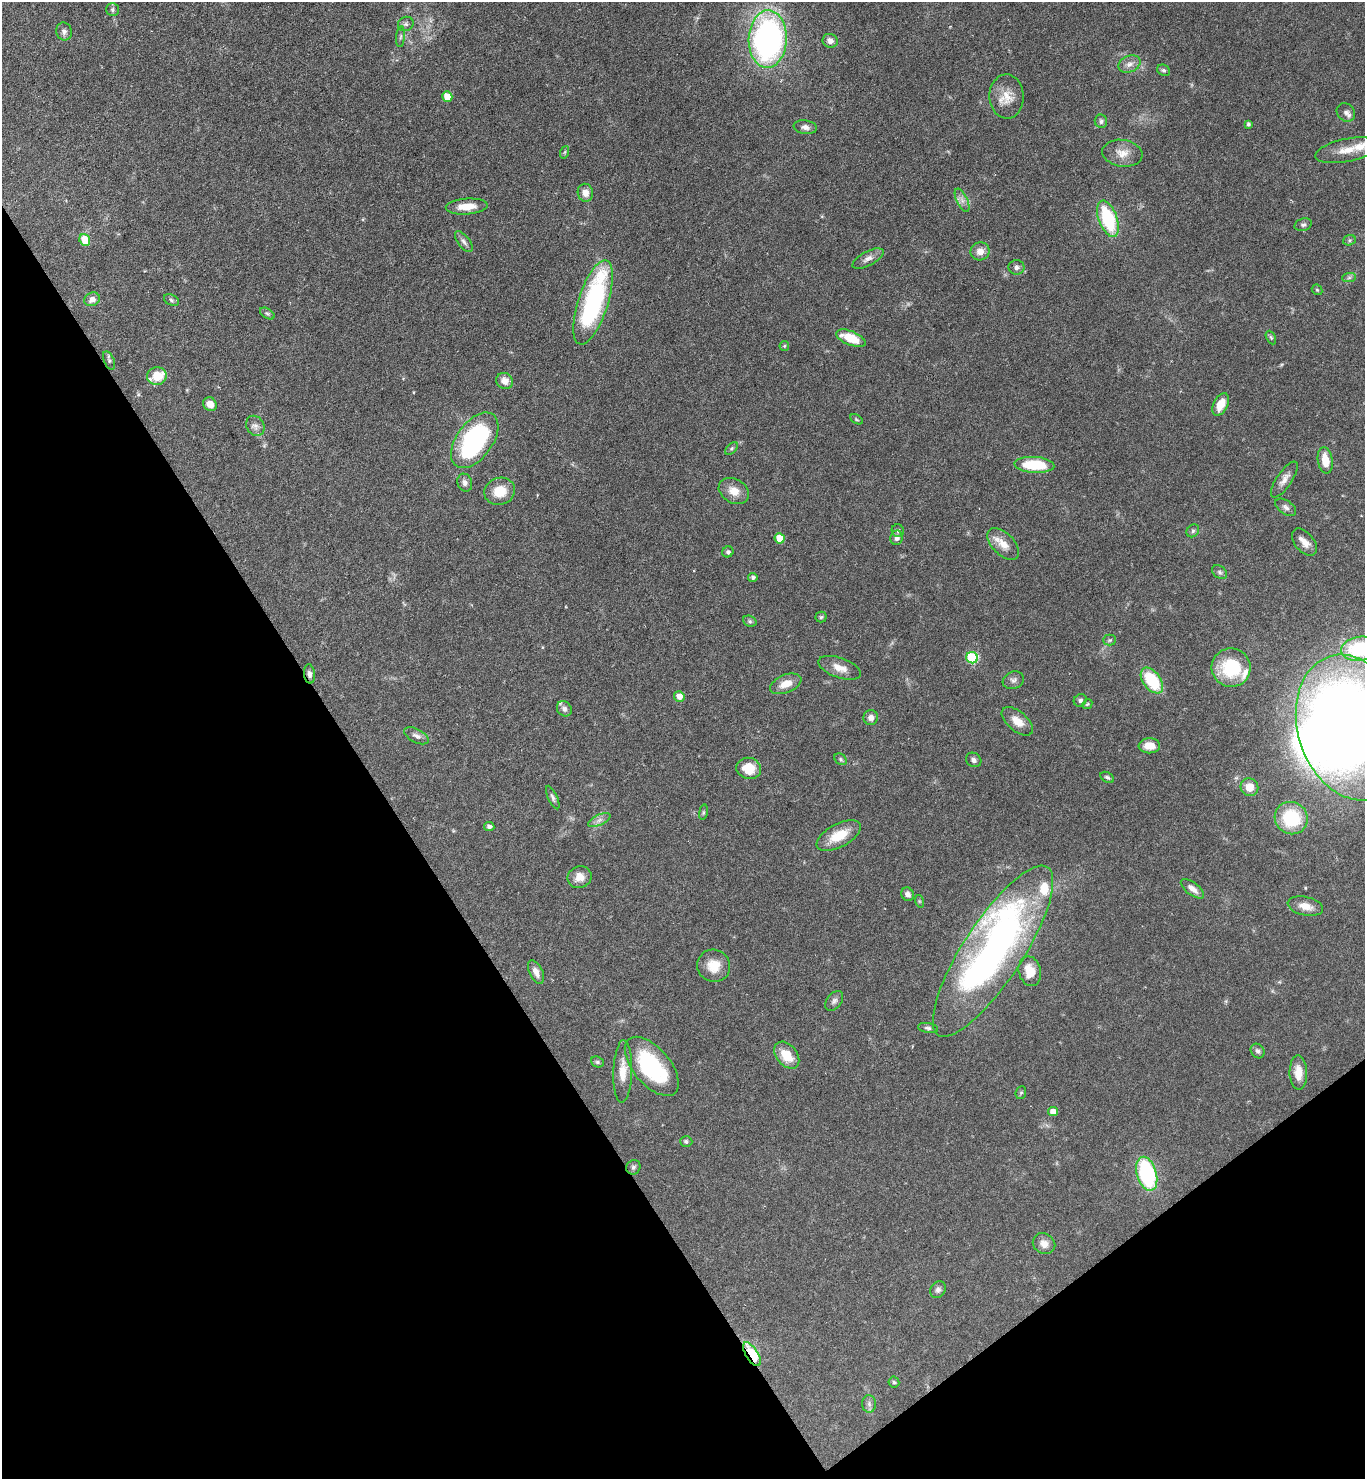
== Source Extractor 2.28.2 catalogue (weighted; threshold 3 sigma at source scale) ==
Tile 14 of 4 x 4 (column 2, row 4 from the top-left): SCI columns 1661-3023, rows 2-1478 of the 5906 x 5911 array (HDU 1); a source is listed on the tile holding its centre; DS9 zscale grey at full resolution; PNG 1367 x 1481 px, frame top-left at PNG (2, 2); each listed source drawn as its Kron ellipse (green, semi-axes under 4 px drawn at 4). Shown black and unused: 32% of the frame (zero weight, under 4 of 7 exposures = <1% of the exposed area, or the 3 px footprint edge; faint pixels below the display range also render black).
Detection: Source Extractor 2.28.2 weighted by HDU 2 'WHT'; one run over the whole footprint, this tile lists its part. Background 0.0625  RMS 0.0028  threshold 0.0115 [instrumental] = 3 sigma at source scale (4.09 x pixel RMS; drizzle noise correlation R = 1.36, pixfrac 0.8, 0.05/0.05 arcsec/px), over >= 5 px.
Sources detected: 129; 2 inside a brighter object's white glare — neither listed nor drawn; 7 inside a brighter listed object's ellipse — not listed separately; the other 120 listed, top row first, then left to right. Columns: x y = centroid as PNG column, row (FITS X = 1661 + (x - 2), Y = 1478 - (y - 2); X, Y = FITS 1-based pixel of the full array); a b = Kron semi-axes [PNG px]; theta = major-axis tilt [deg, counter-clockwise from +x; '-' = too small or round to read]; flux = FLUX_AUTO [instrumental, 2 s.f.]
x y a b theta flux
113 10 6 6 - 0.55
406 24 8 7 - 0.79
64 31 9 8 - 0.99
400 37 10 4 85 0.59
768 39 29 19 88 80
830 41 8 7 - 1.3
1129 64 11 8 24 1.6
1163 70 7 5 -28 0.51
1007 96 22 17 -88 4.5
447 97 5 5 - 5.6
1346 112 10 8 -47 1.2
1101 121 7 6 - 0.74
1248 124 4 3 - 0.61
805 127 12 6 -8 1.1
1347 150 32 11 11 5.5
565 152 6 4 71 0.36
1122 153 20 13 -9 3.4
585 193 9 7 -78 2.1
962 200 12 5 -64 1.3
467 207 21 8 4 4.3
1108 219 19 9 -70 18
1303 225 9 6 17 0.7
85 240 6 5 - 5.5
1349 240 6 5 - 0.44
464 242 12 6 -52 1
980 251 9 9 - 2.1
868 258 17 7 28 1.6
1016 267 8 7 - 0.97
1349 278 7 4 1 0.55
1317 290 6 4 -44 0.39
92 299 8 6 24 1.4
171 300 8 5 -28 0.6
593 302 44 15 72 44
267 314 8 4 -32 0.52
1271 337 7 4 -62 0.44
851 338 16 7 -22 6.7
784 346 5 4 - 0.34
109 361 10 5 -66 0.59
157 376 10 9 - 4.7
505 381 8 8 - 2.2
210 404 7 6 - 2.2
1221 405 12 7 63 4.1
856 419 7 4 -31 0.34
255 426 10 8 -59 1.3
475 440 32 18 54 44
732 448 7 4 45 0.46
1325 460 13 7 -82 4.2
1034 465 20 8 -4 11
1284 479 21 7 56 2.1
465 483 9 7 -70 1.2
500 491 15 13 19 5.5
734 491 16 12 -28 3.4
1286 507 12 6 -34 1
898 531 6 6 - 0.74
1193 531 7 5 46 0.58
780 538 5 5 - 6.3
897 538 7 6 - 1.2
1304 542 16 9 -49 2.2
1003 544 20 10 -45 3.5
728 552 6 5 - 0.67
1220 572 8 6 -41 0.7
753 577 4 4 - 0.7
821 617 5 5 - 0.41
750 621 7 5 -21 0.53
1110 640 6 5 - 0.48
1360 649 19 12 8 21
972 658 6 5 - 20
840 668 22 10 -20 3.1
1231 668 19 19 - 15
309 674 9 5 -85 0.92
1013 680 11 8 20 1.1
1152 681 15 8 -53 13
786 684 16 9 23 3.4
679 696 5 5 - 2.5
1080 700 7 6 - 0.79
1087 704 5 4 - 0.36
564 709 8 7 - 1.1
871 717 7 7 - 1.2
1017 721 19 10 -40 3.3
1352 727 74 53 -72 340
416 736 13 6 -27 1.2
1149 746 11 7 -1 3.2
840 759 6 5 - 0.49
974 760 8 7 - 0.82
749 768 12 10 -14 4.8
1107 777 7 5 -31 0.55
1249 787 9 8 - 3
553 797 13 4 -66 0.73
703 812 8 4 81 0.4
1291 818 17 16 - 15
599 820 12 5 26 1.2
489 826 5 4 - 0.97
839 836 24 11 28 6.3
580 877 12 10 22 2.7
1192 889 14 6 -37 2
908 894 7 6 - 1.1
919 901 6 4 -71 0.33
1305 906 18 9 -12 3
993 951 100 29 57 110
714 966 16 16 - 4.6
1030 971 15 11 -77 4.8
536 972 12 6 -64 1.9
834 1001 11 7 52 1
928 1028 10 5 -9 0.71
1258 1051 8 6 -52 0.77
787 1055 15 10 -50 5.2
597 1062 7 5 -22 0.5
652 1066 35 18 -50 26
623 1071 31 9 88 4.1
1298 1073 17 9 -88 3.5
1021 1093 6 5 - 0.39
1053 1112 5 5 - 2.5
686 1141 6 5 - 0.57
633 1167 7 7 - 0.76
1147 1174 17 10 -74 29
1044 1244 12 10 -31 2.2
938 1290 9 7 52 0.94
752 1354 13 6 -58 19
894 1382 5 5 - 0.43
869 1404 9 7 -88 0.97
Overlapping masked pixels (flux is a lower limit): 2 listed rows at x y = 309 674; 752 1354
Isophote crosses this tile's border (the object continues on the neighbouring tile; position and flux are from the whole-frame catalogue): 2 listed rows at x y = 1360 649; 1352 727